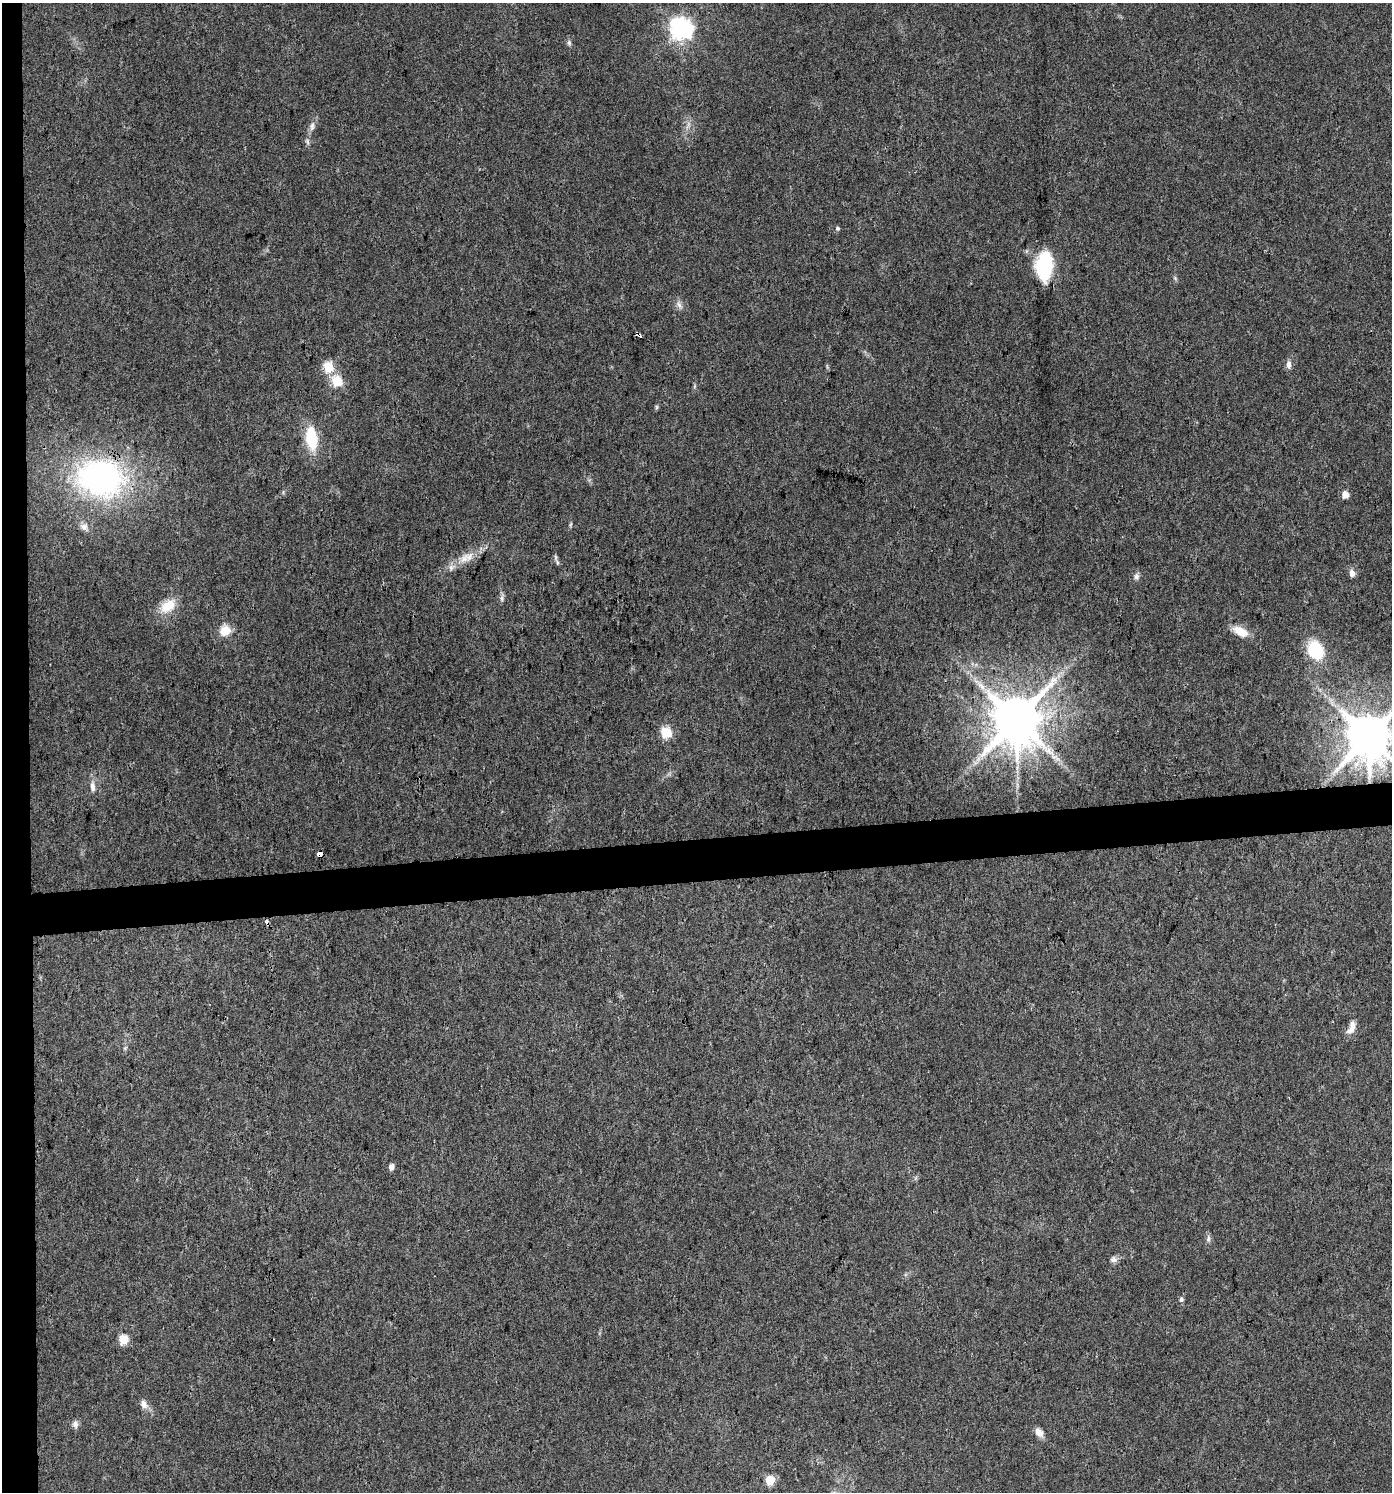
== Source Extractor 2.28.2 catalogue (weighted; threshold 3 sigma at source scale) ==
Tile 4 of 3 x 3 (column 1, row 2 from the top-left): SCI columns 45-1434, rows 1492-2981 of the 4218 x 4472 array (HDU 1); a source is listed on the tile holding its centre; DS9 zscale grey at full resolution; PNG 1394 x 1494 px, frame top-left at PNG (2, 3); no overlay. Shown black and unused: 5% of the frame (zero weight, under 3 of 4 exposures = <1% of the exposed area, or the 3 px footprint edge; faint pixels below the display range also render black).
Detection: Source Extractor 2.28.2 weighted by HDU 2 'WHT'; one run over the whole footprint, this tile lists its part. Background 0.0306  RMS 0.0039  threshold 0.0176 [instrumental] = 3 sigma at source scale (4.5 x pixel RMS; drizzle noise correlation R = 1.50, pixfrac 1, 0.0396/0.0396 arcsec/px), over >= 5 px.
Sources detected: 44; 1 cosmic-ray / hot-pixel residue — not listed; the other 43 listed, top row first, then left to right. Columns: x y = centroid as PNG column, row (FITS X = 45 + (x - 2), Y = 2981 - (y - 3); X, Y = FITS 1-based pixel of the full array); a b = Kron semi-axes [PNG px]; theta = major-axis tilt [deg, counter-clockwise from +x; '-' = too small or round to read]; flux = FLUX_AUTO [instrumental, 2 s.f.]
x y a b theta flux
681 28 8 7 - 260
569 43 7 6 - 0.87
312 126 14 7 79 2
307 141 8 5 -83 1
837 228 6 5 - 0.73
1044 266 29 17 89 23
1175 278 6 5 - 0.64
679 305 14 6 -52 1.7
639 335 5 3 - 24
1288 364 10 6 -84 1.9
329 367 6 5 - 24
337 381 6 5 - 25
656 407 7 4 -90 0.55
311 438 20 10 -82 18
100 477 47 35 -12 110
1345 495 5 5 - 5.8
570 525 8 3 71 0.57
84 527 10 9 - 2
556 557 11 4 -86 1
464 558 19 10 45 5.2
1352 573 8 6 -80 2.3
1136 576 10 7 85 1.4
502 598 11 4 86 1.1
168 606 22 14 35 8.1
225 631 13 11 35 5.5
1240 631 19 9 -26 5.8
1315 650 23 18 -62 16
1016 719 14 13 - 2400
666 733 6 6 - 27
1369 736 13 12 - 2100
93 786 15 7 -84 2.4
319 854 4 4 - 26
1351 1027 18 8 66 3.2
125 1048 6 4 72 0.61
391 1167 6 5 - 2.1
1208 1238 10 5 -90 1.2
1113 1259 9 8 - 1.6
1181 1300 6 6 - 0.92
123 1339 5 5 - 17
144 1404 12 8 -64 2.4
75 1424 10 8 -82 1.6
1039 1432 12 8 -52 2.9
770 1480 5 5 - 17
Overlapping masked pixels (flux is a lower limit): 4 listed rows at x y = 639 335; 100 477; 1016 719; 319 854
Isophote crosses this tile's border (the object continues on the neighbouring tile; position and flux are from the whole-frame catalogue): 1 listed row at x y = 1369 736